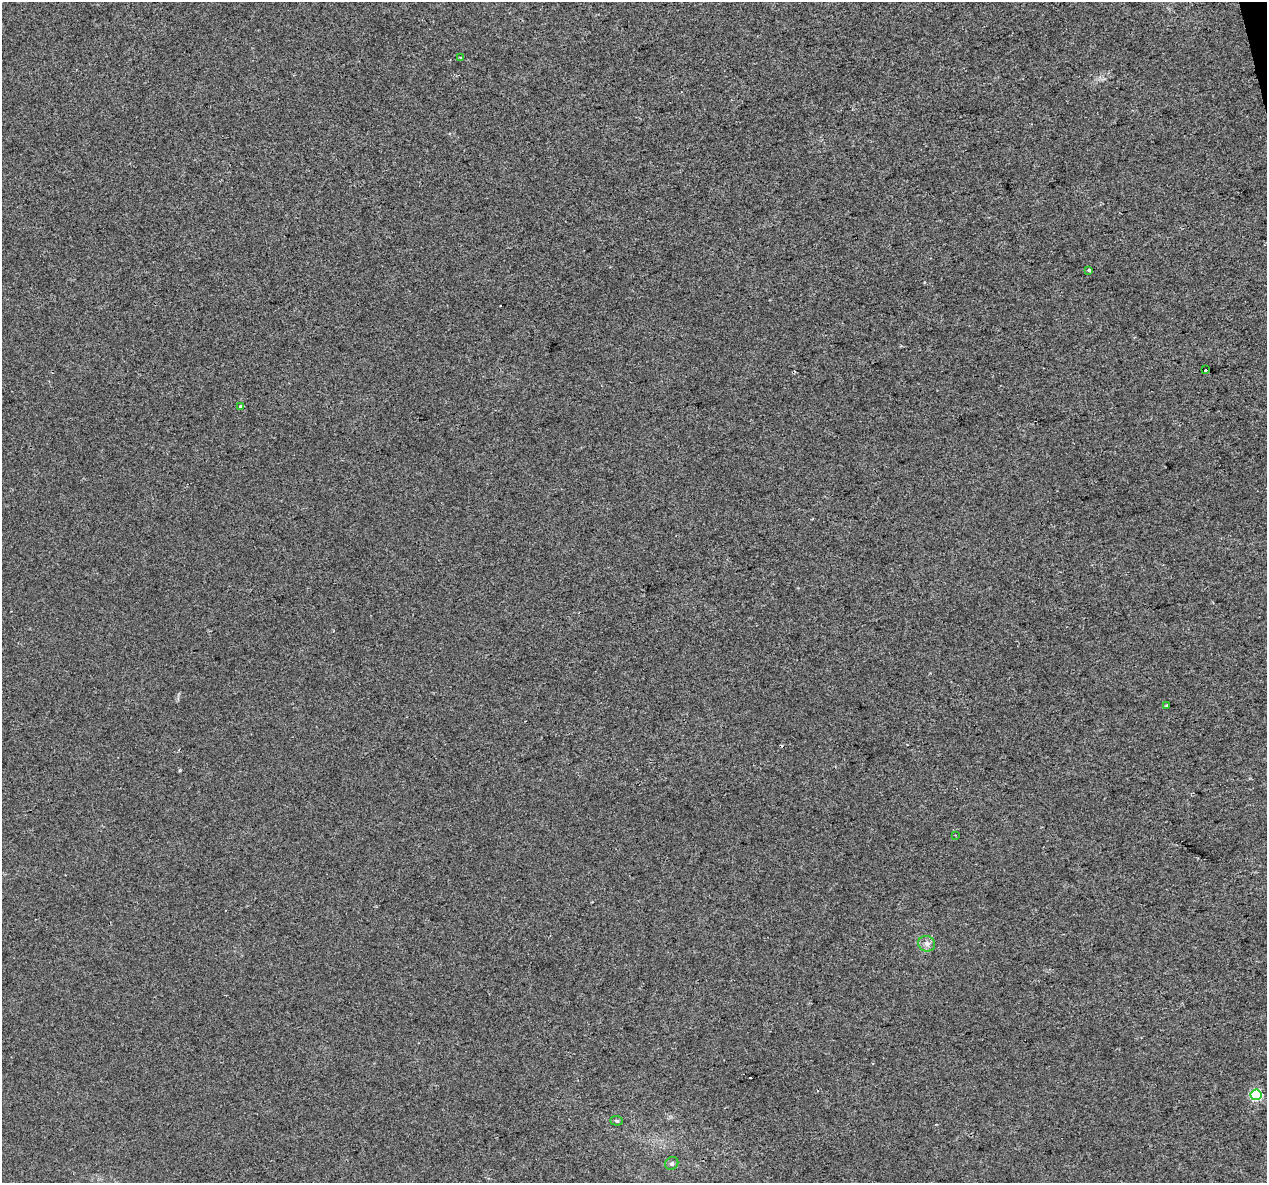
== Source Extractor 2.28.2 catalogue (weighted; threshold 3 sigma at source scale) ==
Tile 10 of 4 x 4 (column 2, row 3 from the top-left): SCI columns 1266-2530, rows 1269-2449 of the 5060 x 4850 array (HDU 1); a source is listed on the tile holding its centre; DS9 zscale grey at full resolution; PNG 1269 x 1185 px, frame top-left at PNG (2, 2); each listed source drawn as its Kron ellipse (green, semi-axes under 4 px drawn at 4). Shown black and unused: <1% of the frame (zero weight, under 2 of 3 exposures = <1% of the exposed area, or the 3 px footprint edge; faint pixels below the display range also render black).
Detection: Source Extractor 2.28.2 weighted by HDU 2 'WHT'; one run over the whole footprint, this tile lists its part. Background 0.00547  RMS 0.0046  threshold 0.0208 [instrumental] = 3 sigma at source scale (4.5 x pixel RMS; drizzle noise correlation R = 1.50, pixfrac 1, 0.0396/0.0396 arcsec/px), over >= 5 px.
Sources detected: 13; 3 cosmic-ray / hot-pixel residue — neither listed nor drawn; the other 10 listed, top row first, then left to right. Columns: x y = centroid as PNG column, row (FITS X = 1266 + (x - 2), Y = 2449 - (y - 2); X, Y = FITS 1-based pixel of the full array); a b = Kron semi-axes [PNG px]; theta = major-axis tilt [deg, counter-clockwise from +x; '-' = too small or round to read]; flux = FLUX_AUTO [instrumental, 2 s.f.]
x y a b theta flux
461 58 3 3 - 0.69
1089 270 3 3 - 1.2
1206 370 4 3 - 2.4
241 407 3 3 - 1.6
1167 706 4 3 - 1.9
955 835 2 2 - 0.33
927 944 8 7 - 2
1256 1095 5 5 - 34
616 1121 6 4 -4 0.75
672 1163 7 6 - 1